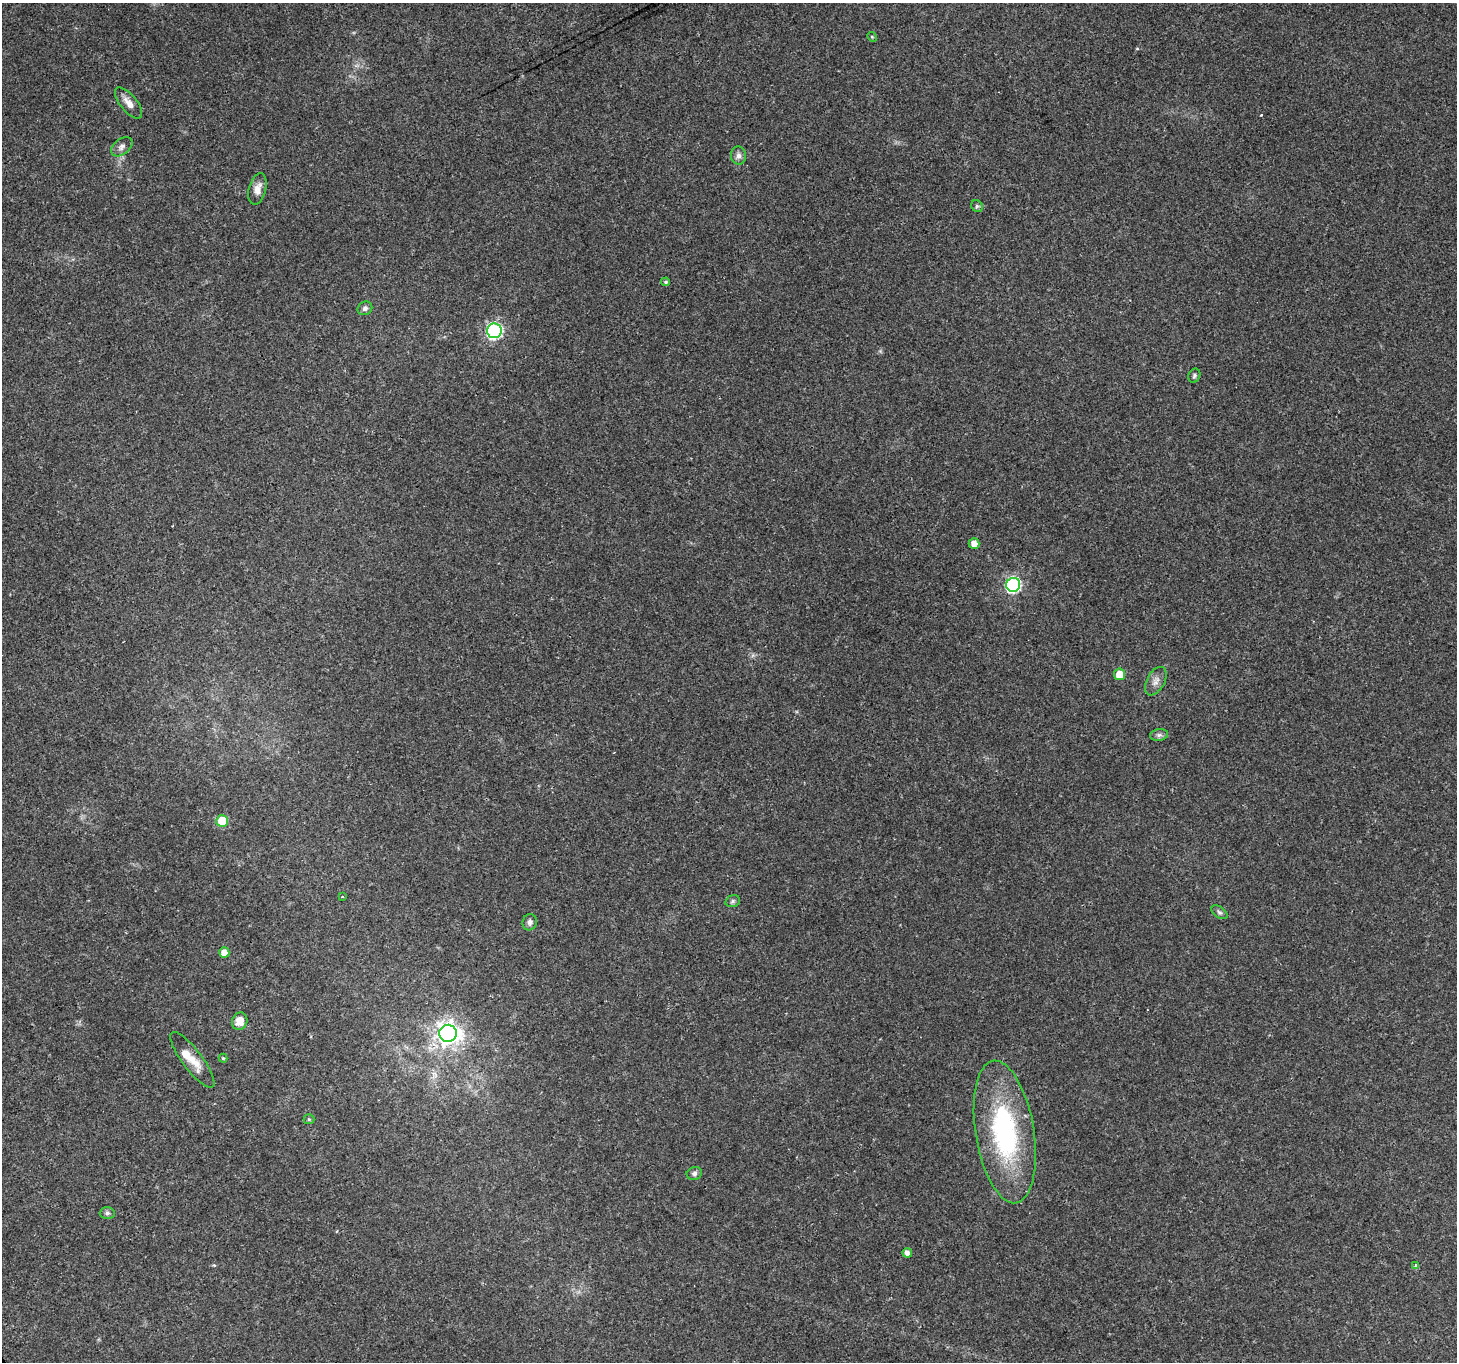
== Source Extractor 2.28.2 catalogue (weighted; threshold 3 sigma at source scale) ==
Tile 7 of 4 x 4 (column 3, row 2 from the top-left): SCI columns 2913-4367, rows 2889-4248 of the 5821 x 5717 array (HDU 1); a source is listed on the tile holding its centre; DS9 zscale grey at full resolution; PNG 1459 x 1364 px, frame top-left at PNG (2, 3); each listed source drawn as its Kron ellipse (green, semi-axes under 4 px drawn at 4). Shown black and unused: <1% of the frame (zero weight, under 3 of 4 exposures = <1% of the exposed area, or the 3 px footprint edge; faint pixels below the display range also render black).
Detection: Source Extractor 2.28.2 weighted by HDU 2 'WHT'; one run over the whole footprint, this tile lists its part. Background 0.0567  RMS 0.0027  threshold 0.012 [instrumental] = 3 sigma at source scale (4.5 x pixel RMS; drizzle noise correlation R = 1.50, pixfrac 1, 0.0396/0.0396 arcsec/px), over >= 5 px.
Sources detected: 33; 1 cosmic-ray / hot-pixel residue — neither listed nor drawn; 1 inside a brighter listed object's ellipse — not listed separately; the other 31 listed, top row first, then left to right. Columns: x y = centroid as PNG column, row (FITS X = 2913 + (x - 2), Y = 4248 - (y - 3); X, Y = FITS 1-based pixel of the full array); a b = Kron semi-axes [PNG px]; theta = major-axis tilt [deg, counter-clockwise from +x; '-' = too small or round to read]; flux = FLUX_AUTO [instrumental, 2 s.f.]
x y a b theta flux
872 37 5 4 - 0.32
128 103 19 8 -50 2.2
122 147 12 7 37 1.2
738 156 9 7 -88 1.2
257 189 16 8 76 2.1
977 206 6 5 - 0.54
666 282 4 4 - 0.43
365 308 8 6 33 0.8
494 331 7 7 - 56
1194 376 7 5 67 0.59
974 544 5 5 - 2.2
1013 585 7 7 - 52
1120 674 5 5 - 4.1
1156 681 15 9 61 1.8
1159 735 9 6 8 0.81
222 821 6 6 - 11
343 896 3 2 - 0.33
733 901 7 5 17 0.56
1220 912 9 5 -36 0.69
530 922 8 7 - 0.97
224 953 5 5 - 2.6
240 1021 9 7 70 3.1
448 1033 9 8 - 170
223 1058 4 4 - 0.35
192 1060 34 10 -53 4.3
309 1119 5 5 - 0.34
1005 1132 72 29 -81 42
694 1173 8 6 19 0.77
107 1213 7 6 - 0.66
907 1253 5 4 - 1.5
1416 1265 4 4 - 0.32